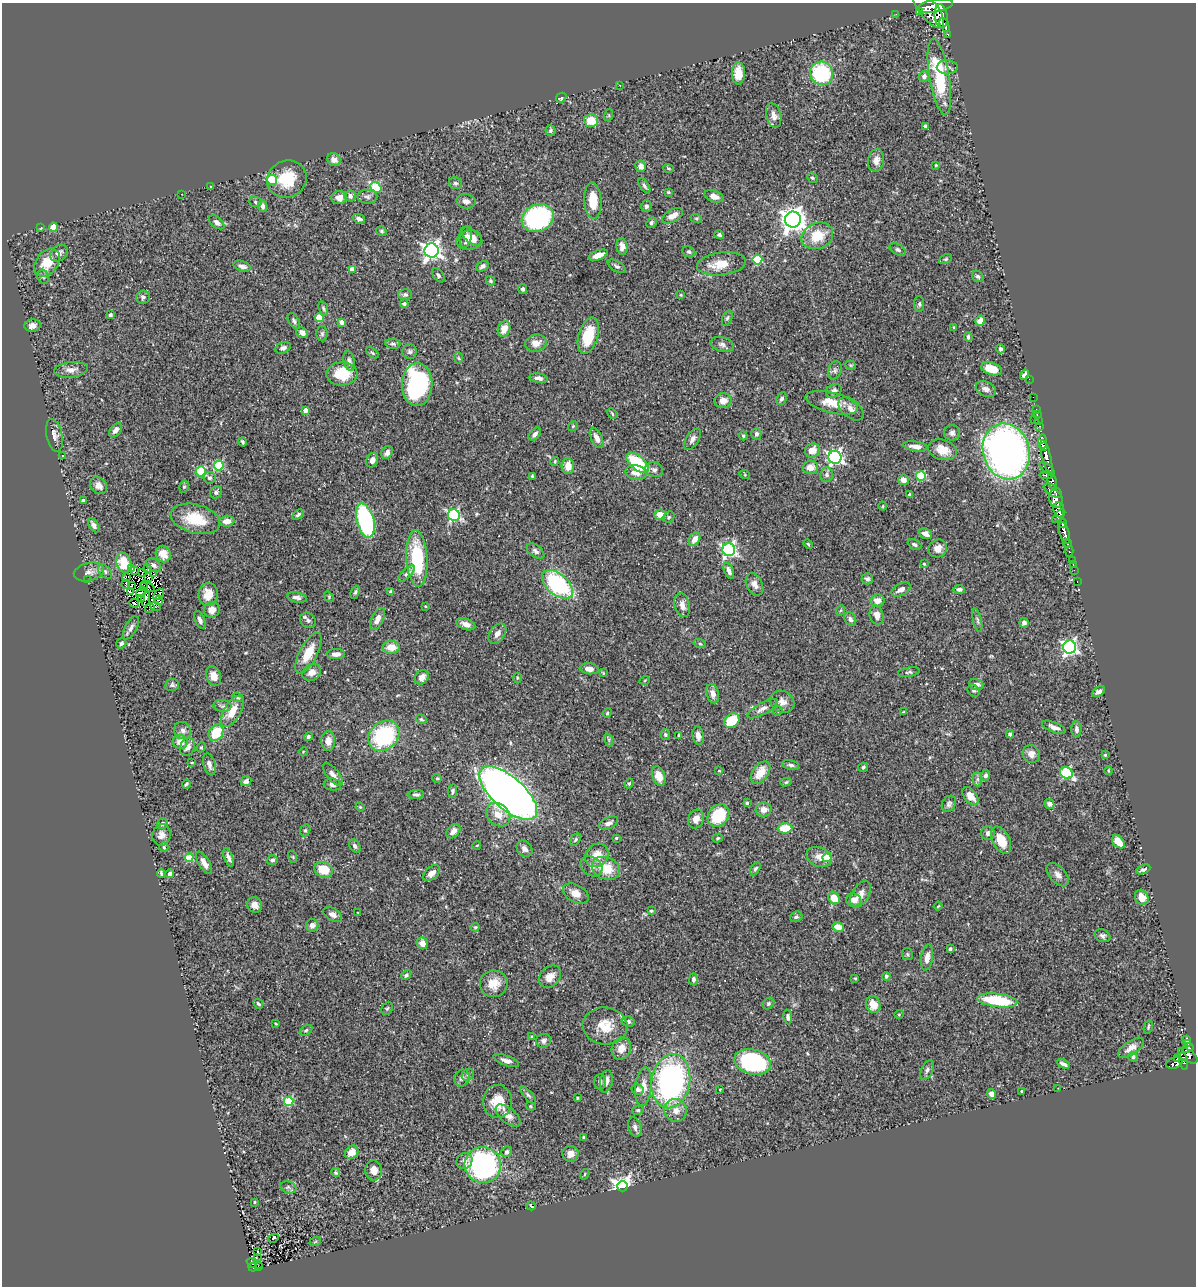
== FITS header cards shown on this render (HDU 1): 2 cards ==
NAXIS1  =                 1194
NAXIS2  =                 1284

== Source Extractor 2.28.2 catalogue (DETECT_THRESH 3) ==
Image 1194 x 1284 px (HDU 1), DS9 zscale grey, 1 PNG px = 1 image px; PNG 1198 x 1288 px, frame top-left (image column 1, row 1284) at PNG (2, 3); each listed source drawn as its Kron ellipse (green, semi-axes under 4 px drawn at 4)
Background 0.593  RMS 0.037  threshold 0.111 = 3 sigma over >= 5 px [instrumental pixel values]
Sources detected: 461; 5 with non-positive FLUX_AUTO (blend fragments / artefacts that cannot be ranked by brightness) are neither listed nor drawn; the other 456 listed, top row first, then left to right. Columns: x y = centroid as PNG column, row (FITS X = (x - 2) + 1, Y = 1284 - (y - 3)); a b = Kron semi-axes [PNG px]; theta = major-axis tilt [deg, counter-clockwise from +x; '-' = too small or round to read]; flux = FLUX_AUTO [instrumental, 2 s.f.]
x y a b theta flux
935 6 18 6 10 2200
928 9 22 9 -52 3700
919 11 2 2 - 4900
896 14 2 2 - 7.5
941 16 12 6 -83 2000
945 25 7 3 -66 950
948 34 3 3 - 59
947 67 10 7 1 10
738 73 11 6 -90 30
822 73 12 11 - 220
924 76 6 5 - 7.5
939 77 38 10 -80 150
620 85 2 2 - 1.4
561 98 6 4 46 5.2
609 115 6 4 72 2.6
774 115 12 7 -75 16
591 121 7 6 - 49
925 126 4 3 - 5.3
550 131 5 5 - 4.5
334 160 7 6 - 13
876 160 11 8 80 19
936 165 4 3 - 2.3
641 166 6 5 - 15
669 168 5 3 - 2.8
812 178 6 4 -41 3.7
287 179 20 18 26 81
272 180 5 5 - 85
455 183 7 5 -16 5.6
644 186 8 4 -57 5.9
210 187 2 2 - 1.9
376 187 6 5 - 140
668 192 4 3 - 2.4
182 194 2 2 - 1.3
350 196 6 5 - 9.2
714 196 10 5 -17 18
367 197 10 7 0 8
339 198 8 6 9 17
466 201 9 7 -11 11
593 201 18 8 -86 51
255 202 6 5 - 4.4
262 206 6 4 -85 11
646 206 6 5 - 6.1
673 216 11 6 30 21
538 218 16 13 23 340
696 218 6 3 -18 2.8
359 219 6 4 -21 8.6
793 219 8 8 - 2200
217 222 9 5 -39 9.7
651 223 6 4 48 4.7
53 227 4 4 - 61
41 228 3 2 - 2.1
381 231 5 4 - 4.1
719 235 5 4 - 6.2
472 236 13 6 -39 16
817 236 16 12 24 62
466 237 11 6 77 11
469 240 13 9 16 20
622 246 8 5 -84 15
898 250 8 5 -28 6.2
432 251 7 7 - 1300
689 252 6 5 - 5.6
59 253 9 7 42 12
598 255 10 4 19 25
946 259 7 4 27 3.7
757 260 5 5 - 120
47 263 15 11 54 54
721 264 24 11 7 47
242 266 8 5 -18 12
482 266 7 5 28 7.2
617 266 10 5 -31 6.1
352 269 4 4 - 24
438 275 8 5 -52 5.3
978 276 6 5 - 5.4
43 277 7 5 -66 6
490 281 5 3 - 3.3
523 289 5 4 - 5.8
405 294 7 5 -1 5.8
681 295 4 3 - 2.1
143 297 7 6 - 6.9
404 304 4 4 - 5.3
919 304 8 5 -90 4.9
323 308 7 4 -72 4.4
110 315 4 3 - 7.3
319 318 4 4 - 67
727 318 8 5 67 4.4
294 321 9 5 -58 5.9
980 321 5 4 - 19
341 322 4 4 - 14
33 326 8 6 6 14
954 327 3 2 - 1.8
504 329 8 6 69 31
302 333 6 5 - 15
322 334 8 6 -90 5.3
588 336 19 9 73 84
968 337 5 3 - 4.4
536 343 11 8 13 24
393 344 8 5 -9 4.7
722 344 12 7 -15 9.9
283 348 8 5 19 8.1
1000 349 4 3 - 5.7
410 352 7 7 - 6.6
372 353 7 4 -39 3.6
459 358 5 3 - 2.5
349 361 10 5 -77 9.5
851 365 5 5 - 3.6
991 369 10 6 -18 43
71 370 17 7 7 16
835 370 9 6 71 7.7
342 374 15 11 2 69
1024 375 5 4 - 8.9
539 378 9 4 -9 12
1029 379 2 2 - 9.8
417 385 21 15 88 330
986 389 11 7 -24 12
834 391 8 6 28 10
1033 397 2 2 - 6.5
782 399 7 5 64 6.5
723 401 9 7 7 20
832 403 27 10 -14 44
851 409 14 9 -40 16
1036 409 2 2 - 7.1
305 410 4 4 - 22
612 414 6 3 -63 3
1037 415 2 2 - 12
1034 420 2 2 - 17
1038 421 2 2 - 15
573 426 5 4 - 3.4
1040 426 3 2 - 26
115 430 8 5 52 10
952 433 7 7 - 9.1
535 434 7 4 47 8.6
756 434 5 5 - 7.6
54 435 16 8 -78 14
743 436 5 3 - 3.7
597 438 11 5 -64 14
693 439 12 6 56 12
242 442 4 3 - 3.7
1042 442 7 4 89 690
915 446 12 5 -8 18
1043 446 4 4 - 710
812 450 7 7 - 29
942 450 15 10 -17 34
1006 451 28 23 -74 1500
387 452 7 5 60 9.6
63 455 3 2 - 1.6
835 457 6 6 - 670
1046 457 17 4 -77 1400
372 460 7 5 67 11
555 461 5 4 - 4.3
637 463 13 7 -40 150
219 465 5 4 - 170
568 466 8 6 -86 25
810 467 7 6 - 25
1047 468 9 4 -40 330
654 470 9 7 -25 8.5
201 471 5 5 - 150
636 472 10 7 -13 23
745 475 5 3 - 2.1
827 475 7 6 - 7.6
1046 475 7 4 6 320
532 476 4 3 - 3.2
921 476 5 5 - 130
209 478 6 6 - 6.8
903 480 5 5 - 17
1052 482 7 4 -70 620
99 486 9 7 -43 18
184 486 6 4 74 4.4
1053 491 10 5 -32 460
216 492 6 5 - 6.6
910 495 4 3 - 8.1
1056 499 9 6 -72 770
83 500 3 3 - 3.6
883 506 4 3 - 2
1059 510 7 5 -81 1500
298 515 6 4 33 5.1
454 515 6 5 - 360
660 515 5 5 - 27
1059 516 8 3 46 840
669 517 6 5 - 3.8
195 519 25 14 -14 82
227 521 7 5 3 21
365 521 17 8 -75 330
1062 524 4 3 - 350
94 525 8 4 -55 10
1064 533 11 5 -74 1400
926 534 7 5 -25 14
695 539 7 5 59 23
1067 543 4 3 - 140
808 544 5 4 - 2.7
915 545 7 5 -26 5.3
938 548 9 8 - 18
729 550 6 6 - 550
535 551 10 6 -37 7.9
1069 551 5 3 - 34
163 554 8 7 - 25
417 559 28 10 -86 160
1072 561 3 2 - 25
124 563 10 7 -71 46
924 564 4 3 - 2.5
1073 564 3 2 - 21
154 565 8 6 -34 8.6
132 568 2 2 - 1.9
148 569 4 2 - 2.6
134 570 2 2 - 1.5
1074 570 2 2 - 9.9
105 571 9 5 -49 6
729 571 9 4 -68 12
89 572 15 9 13 17
143 573 3 2 - 2.7
154 573 3 2 - 1.8
406 574 10 4 45 8.2
149 577 3 2 - 1.1
126 578 4 2 - 9.8
867 579 6 5 - 7.3
87 580 2 2 - 38
1077 581 3 2 - 15
126 584 4 2 - 3.7
557 584 18 10 -40 280
755 584 12 7 -63 15
131 585 4 2 - 3.6
144 587 4 3 - 5.2
148 587 8 3 -31 0.9
901 589 10 6 29 14
959 589 6 4 -6 7
130 591 4 3 - 5.4
390 591 4 3 - 3.3
141 592 6 3 37 1.2
355 592 7 4 65 4.4
159 594 6 3 52 0.1
208 594 11 10 - 31
297 597 10 5 -12 9.8
329 597 6 4 -52 3.6
141 598 3 2 - 2.9
146 599 8 3 81 4.9
159 600 4 2 - 3.9
877 601 7 6 - 19
134 603 5 2 - 1.5
682 605 12 7 -76 16
156 606 5 3 - 4.7
425 606 4 3 - 2
150 608 5 2 - 8.2
212 610 8 7 - 19
841 610 5 3 - 2.4
877 615 9 7 -76 20
378 619 12 6 64 20
850 619 7 5 -56 7.4
200 620 9 5 -67 9.8
308 620 9 7 -41 7.5
977 620 12 4 -77 5.3
1024 623 5 4 - 11
466 624 10 5 -20 16
131 628 13 6 62 11
497 634 11 7 53 14
121 643 5 4 - 5.4
700 644 6 4 -19 3.4
391 647 8 6 0 34
1070 647 6 6 - 660
308 653 22 9 62 50
336 654 9 5 1 13
589 669 9 5 -7 15
312 672 10 8 32 19
909 672 11 4 9 5.5
603 673 4 3 - 2.2
214 676 10 7 -70 19
422 677 8 6 53 19
517 678 5 3 - 2.7
645 680 5 3 - 2.2
976 684 7 5 -18 14
172 685 7 6 - 5.7
973 690 7 5 -41 5.3
1099 692 7 4 33 9.4
713 694 10 6 -75 15
238 698 6 3 -18 3.1
782 702 12 10 -29 18
222 706 9 6 -5 7.3
762 709 17 6 29 13
232 711 17 8 60 44
778 711 5 4 - 3
903 712 4 3 - 2.1
607 713 5 4 - 2.9
421 719 5 4 - 4.3
732 720 8 6 37 98
1054 727 12 5 -22 13
1076 729 8 5 -90 8
183 730 9 8 - 9.9
216 733 9 6 59 73
1010 734 4 4 - 6
665 735 5 4 - 3.8
679 735 3 3 - 2.6
308 736 4 4 - 5.4
384 736 17 13 42 250
698 736 9 5 -81 13
609 740 7 4 -72 4
328 741 10 7 89 20
180 742 7 6 - 19
187 747 9 7 63 14
201 747 5 4 - 2.9
303 752 4 3 - 2.2
1031 754 9 8 - 16
1105 755 3 3 - 2.4
192 763 4 2 - 1.8
209 764 11 6 -75 12
791 765 8 5 -12 6.7
863 767 5 4 - 4.4
719 771 4 3 - 1.8
1109 771 4 3 - 2
761 772 13 7 54 35
1066 773 6 5 - 250
333 774 14 6 -49 13
986 775 5 4 - 7.9
659 776 10 6 -71 33
437 778 5 4 - 2.8
977 779 7 4 90 5.5
246 781 5 5 - 9.2
786 782 5 4 - 3.3
186 784 4 2 - 3.5
629 784 5 3 - 3.1
332 785 9 6 -9 8.8
453 791 7 4 83 5.3
508 793 36 16 -42 2700
416 794 8 4 3 6.4
970 796 10 6 -51 28
747 803 4 4 - 3.3
949 804 9 6 60 7.7
1049 804 5 4 - 8.3
360 807 4 3 - 2.3
764 809 8 7 - 17
498 815 13 10 -42 26
718 815 12 10 51 120
696 819 10 7 67 18
608 823 10 5 23 12
162 824 5 5 - 8
785 828 7 5 4 65
305 830 6 5 - 4.3
453 831 8 5 47 15
988 833 7 7 - 9.8
161 835 11 9 75 14
616 838 3 3 - 3.1
718 838 5 4 - 3.3
575 840 7 4 59 4.4
1001 840 14 8 -63 48
1118 842 7 5 -45 38
477 845 4 3 - 2
355 846 7 5 -57 6.2
164 847 5 4 - 3.2
524 849 9 7 -46 11
597 855 12 11 - 37
293 857 6 4 -72 2.8
819 857 13 9 -21 23
189 858 4 4 - 86
229 858 10 4 -70 8.7
827 858 4 4 - 76
272 860 5 5 - 6.3
204 863 12 5 -58 17
591 866 12 9 -37 15
606 868 14 11 -23 60
755 869 7 4 59 4.6
1143 869 7 4 23 6.4
324 870 9 7 -20 57
161 873 4 3 - 3.5
432 873 10 6 41 18
170 874 5 4 - 8.1
1058 875 14 8 -48 15
576 893 14 9 -29 22
860 894 14 8 60 18
1142 897 8 6 -63 26
834 898 6 5 - 32
854 900 7 6 - 21
254 905 8 7 - 16
938 906 4 2 - 2.1
651 911 4 3 - 3.3
358 913 3 2 - 1.4
333 915 10 6 -29 12
796 917 6 5 - 5.3
312 925 6 6 - 13
475 927 4 4 - 3.3
838 927 6 5 - 26
1102 936 8 6 -24 6.9
422 943 6 5 - 19
950 949 3 3 - 5.8
907 954 6 5 - 3.6
927 957 13 6 81 21
406 975 6 4 47 4.8
886 976 4 4 - 7.3
550 977 12 9 45 21
855 978 4 3 - 2.4
693 979 6 4 89 7.9
494 984 14 13 - 35
997 1000 20 6 -7 140
769 1003 6 5 - 4.4
258 1004 5 4 - 4.8
873 1005 8 7 - 30
387 1008 7 5 66 3.8
899 1014 5 3 - 2.2
788 1017 7 4 -80 6
628 1022 6 5 - 6.1
276 1024 4 2 - 2
605 1026 22 18 -5 57
1148 1027 7 4 77 3.6
306 1030 7 4 31 4.5
532 1036 4 2 - 1.8
1187 1039 3 3 - 38
544 1041 7 6 - 9.2
1188 1044 4 2 - 25
621 1048 11 9 66 26
1131 1048 15 7 35 17
1188 1048 6 3 26 200
1188 1056 11 6 -33 350
1133 1057 5 4 - 6.8
1177 1059 4 2 - 25
506 1061 13 5 -19 11
1183 1061 9 3 -76 100
753 1062 18 12 -14 260
1174 1063 8 5 20 99
1063 1064 7 3 -28 7.2
927 1070 10 5 68 7.5
468 1075 6 5 - 5.2
462 1078 8 7 - 10
606 1081 11 6 79 16
671 1081 27 19 80 600
600 1082 7 6 - 8
643 1087 19 8 84 24
1058 1088 2 2 - 1.2
638 1089 6 5 - 7.8
720 1089 3 2 - 2
1022 1091 3 3 - 3.8
991 1094 5 4 - 13
528 1095 11 4 -49 6.1
577 1098 3 3 - 3.3
289 1101 5 4 - 140
498 1101 16 14 88 50
531 1106 5 4 - 3
638 1110 6 4 12 3.7
676 1110 11 11 - 27
508 1115 15 7 -39 20
635 1127 10 6 -72 9.5
583 1137 3 3 - 2.3
352 1152 7 6 - 27
507 1152 6 5 - 6.3
570 1154 8 7 - 18
464 1161 8 7 - 13
483 1165 18 18 - 530
374 1170 10 8 -86 24
336 1173 5 4 - 3.5
585 1174 5 3 - 2.3
623 1186 5 5 - 1300
288 1187 8 5 -18 6
254 1202 3 2 - 2.2
531 1206 4 2 - 2.5
274 1238 5 3 - 64
315 1242 6 3 20 2.2
257 1252 3 2 - 3.7
258 1259 4 2 - 4.5
254 1264 8 3 -21 20
258 1266 3 2 - 6.4
253 1267 4 3 - 53
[5 non-positive-flux detections neither listed nor drawn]